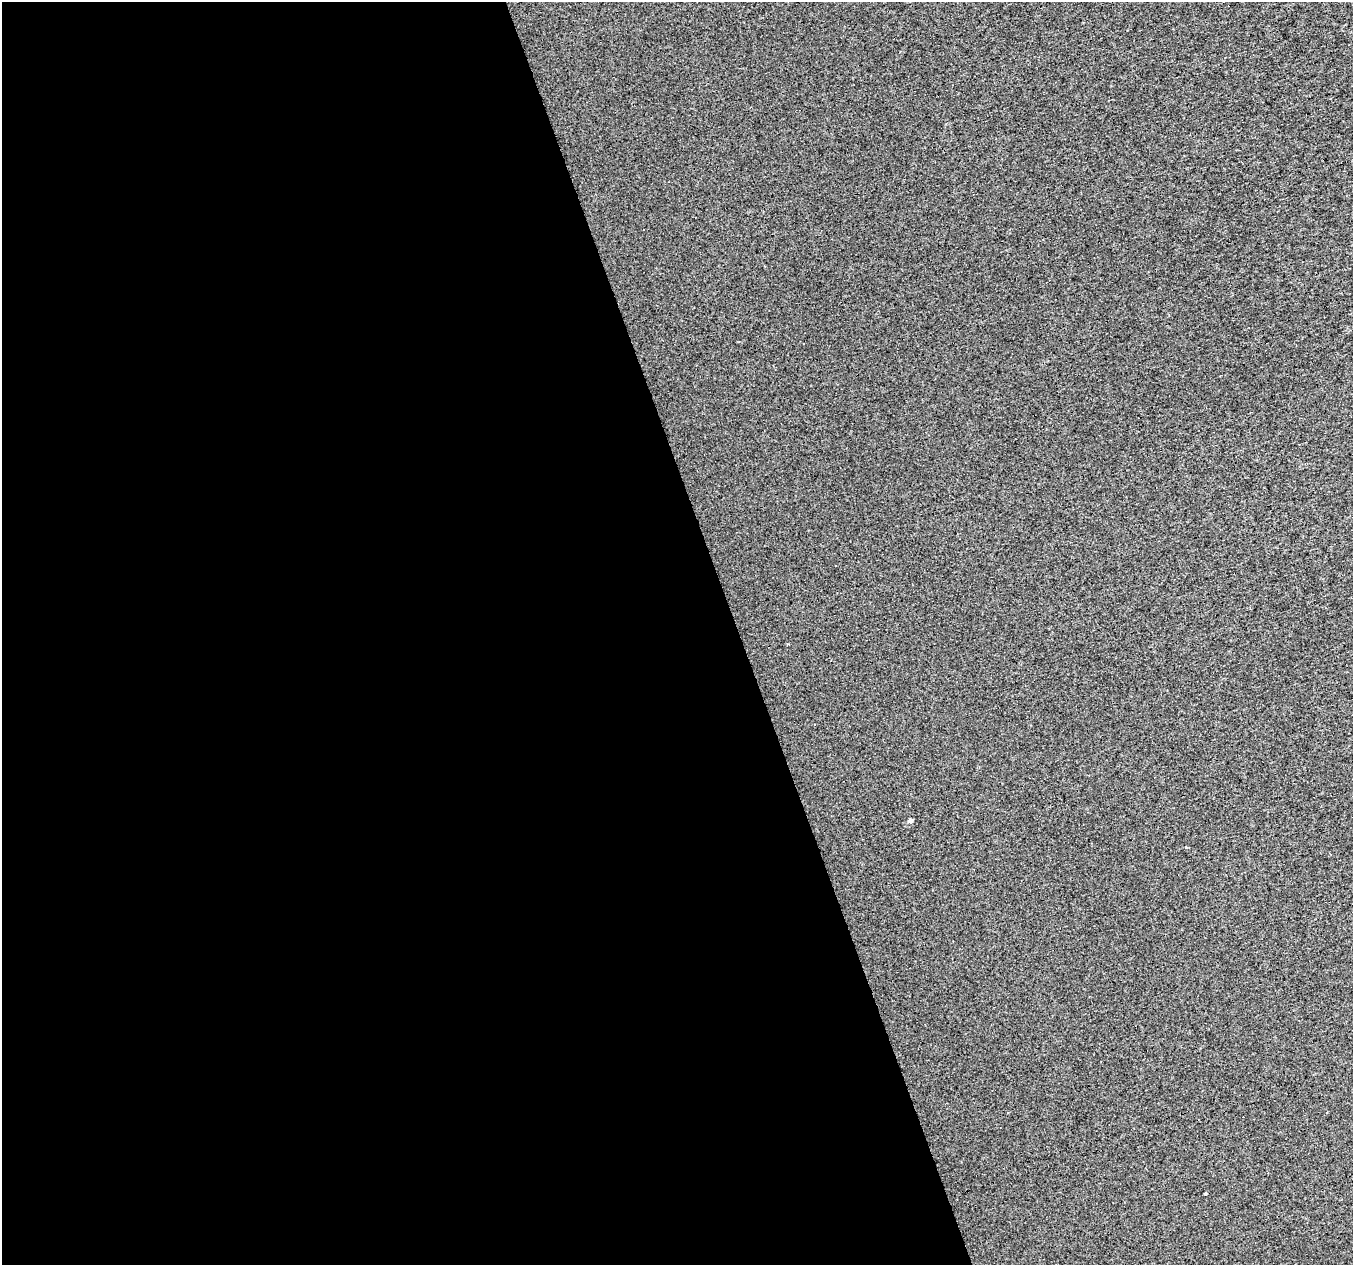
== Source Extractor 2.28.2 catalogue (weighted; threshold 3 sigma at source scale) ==
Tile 9 of 4 x 4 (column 1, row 3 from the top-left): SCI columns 1-1351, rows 1326-2588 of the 5405 x 5232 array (HDU 1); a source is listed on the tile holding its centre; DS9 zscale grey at full resolution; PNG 1355 x 1267 px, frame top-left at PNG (2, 2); no overlay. Shown black and unused: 55% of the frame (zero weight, under 3 of 4 exposures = <1% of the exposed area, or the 3 px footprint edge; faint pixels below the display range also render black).
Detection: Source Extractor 2.28.2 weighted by HDU 2 'WHT'; one run over the whole footprint, this tile lists its part. Background 5.33e-04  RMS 0.019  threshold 0.085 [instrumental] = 3 sigma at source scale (4.5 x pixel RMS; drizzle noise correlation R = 1.50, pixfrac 1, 0.0396/0.0396 arcsec/px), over >= 5 px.
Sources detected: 5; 2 cosmic-ray / hot-pixel residue — not listed; the other 3 listed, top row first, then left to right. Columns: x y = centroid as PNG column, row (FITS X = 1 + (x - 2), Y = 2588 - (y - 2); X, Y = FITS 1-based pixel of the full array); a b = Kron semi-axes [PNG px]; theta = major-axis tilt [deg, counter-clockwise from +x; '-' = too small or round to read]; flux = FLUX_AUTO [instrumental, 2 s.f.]
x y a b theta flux
814 724 3 2 - 2.9
910 821 4 4 - 7.7
1205 1193 3 2 - 1.8